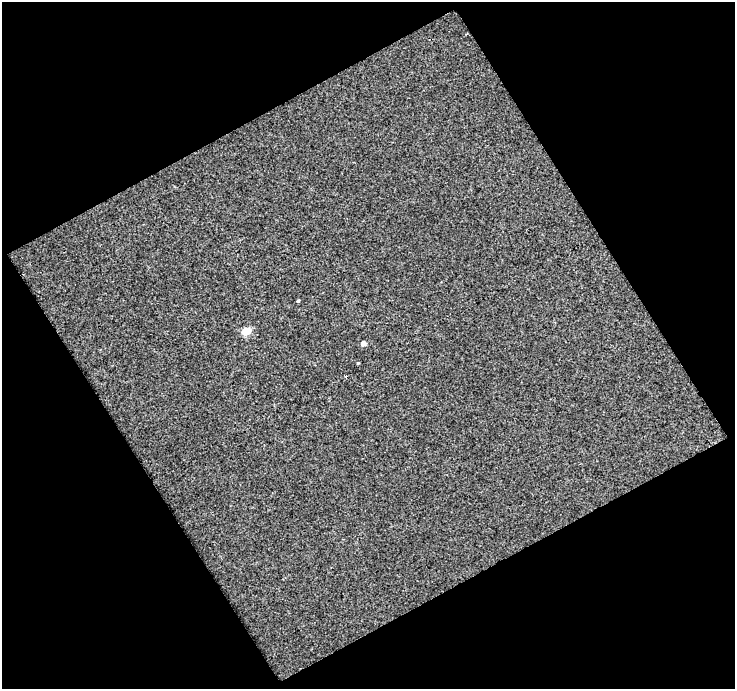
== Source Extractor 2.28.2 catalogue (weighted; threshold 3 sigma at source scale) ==
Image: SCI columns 1-733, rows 19-705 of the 733 x 722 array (HDU 1 of 3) = the unmasked area's bounding box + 8 px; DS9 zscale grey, full resolution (1 PNG px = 1 image px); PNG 737 x 691 px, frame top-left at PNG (2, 2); no overlay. Shown black and unused: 49% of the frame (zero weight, under 2 of 3 exposures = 2% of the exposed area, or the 3 px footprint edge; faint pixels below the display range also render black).
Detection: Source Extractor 2.28.2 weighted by HDU 2 'WHT'. Background 0.00148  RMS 0.0063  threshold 0.0284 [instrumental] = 3 sigma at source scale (4.5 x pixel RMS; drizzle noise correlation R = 1.50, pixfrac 1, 0.0396/0.0396 arcsec/px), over >= 5 px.
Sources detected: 5; all 5 listed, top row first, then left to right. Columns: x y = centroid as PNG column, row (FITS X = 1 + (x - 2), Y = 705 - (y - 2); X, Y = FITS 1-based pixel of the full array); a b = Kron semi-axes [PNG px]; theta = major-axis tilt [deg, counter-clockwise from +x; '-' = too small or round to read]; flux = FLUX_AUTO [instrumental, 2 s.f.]
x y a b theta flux
298 300 4 3 - 0.75
246 331 5 5 - 18
363 344 5 4 - 2.5
358 363 3 3 - 1.2
345 376 3 3 - 4.1